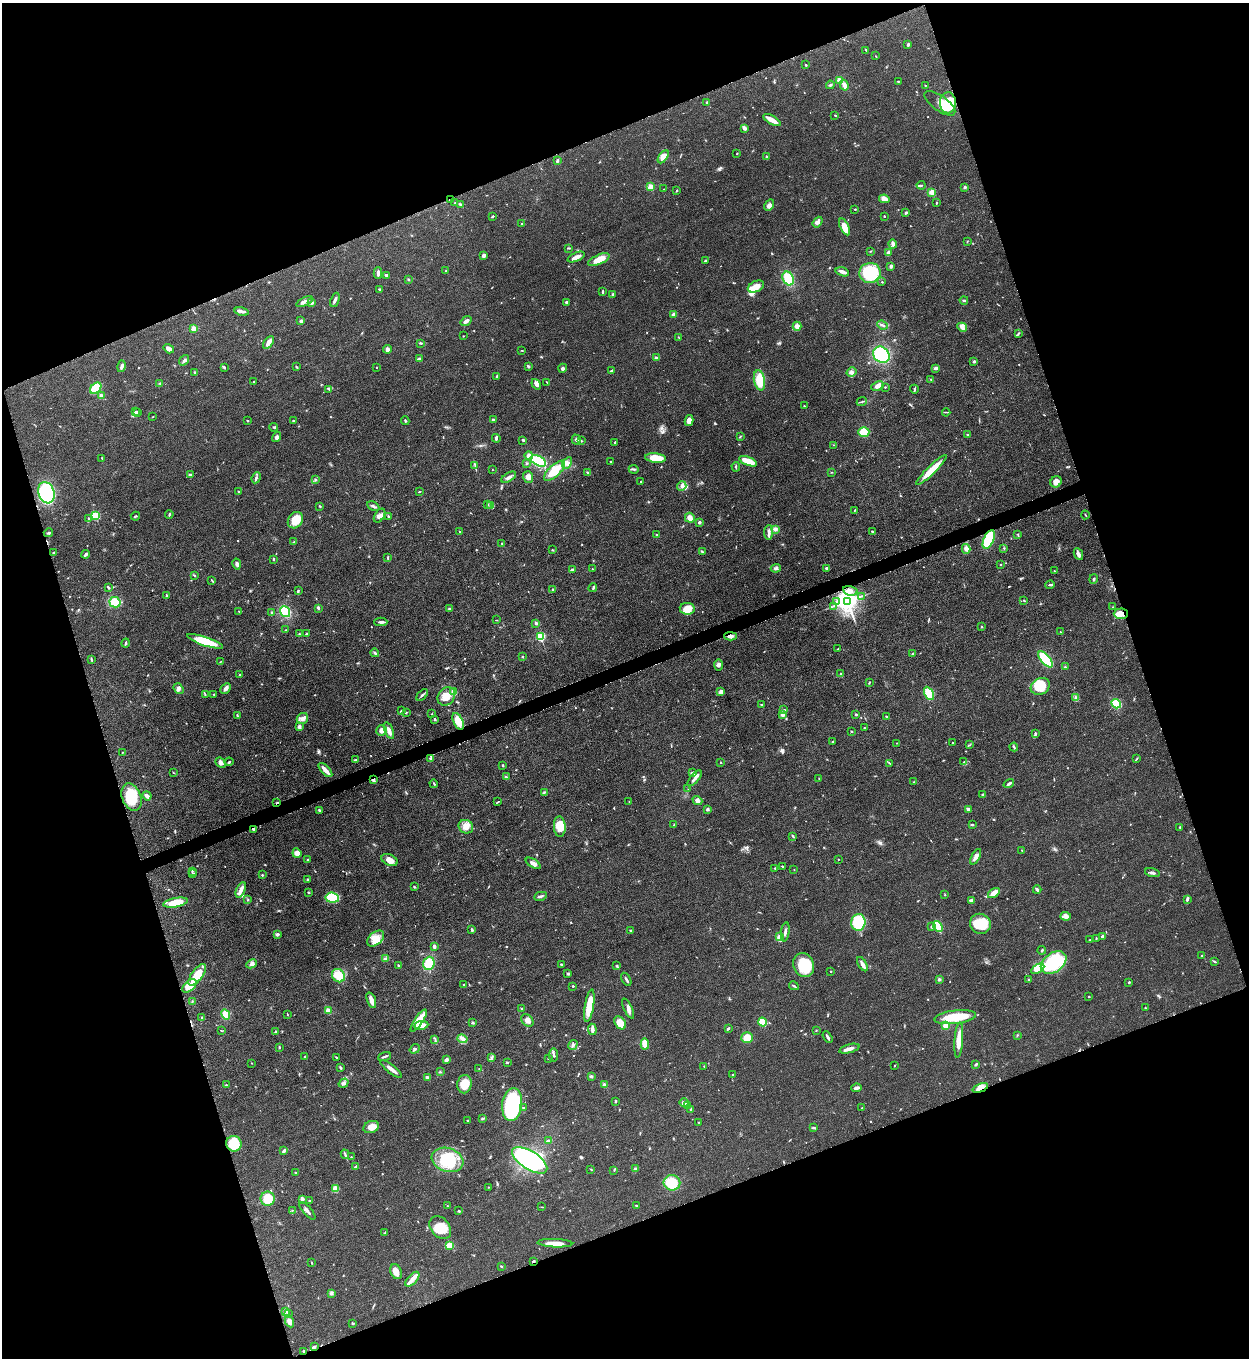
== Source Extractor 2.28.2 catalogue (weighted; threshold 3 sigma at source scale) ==
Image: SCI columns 286-5270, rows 10-5433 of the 5428 x 5440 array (HDU 1 of 3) = the unmasked area's bounding box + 8 px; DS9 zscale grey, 4 x 4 block average (1 PNG px = mean of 4 x 4 image px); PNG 1251 x 1360 px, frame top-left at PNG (2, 3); each listed source drawn as its Kron ellipse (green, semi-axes under 4 px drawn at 4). Shown black and unused: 40% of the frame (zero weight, under 3 of 5 exposures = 1% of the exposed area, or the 3 px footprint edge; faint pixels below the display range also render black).
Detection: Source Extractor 2.28.2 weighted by HDU 2 'WHT'. Background 0.0619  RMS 0.0057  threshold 0.0258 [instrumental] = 3 sigma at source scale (4.5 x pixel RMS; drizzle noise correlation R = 1.50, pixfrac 1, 0.05/0.05 arcsec/px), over >= 5 px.
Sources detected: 769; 2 too faint to see at this stretch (4 x 4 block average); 3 inside a brighter object's white glare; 7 cosmic-ray / hot-pixel residue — neither listed nor drawn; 11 coinciding with a brighter row at this scale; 33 inside a brighter listed object's ellipse — not listed separately; of the other 713, all 500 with FLUX_AUTO >= 1.63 (the completeness limit of this list) listed and drawn (213 fainter detections not listed), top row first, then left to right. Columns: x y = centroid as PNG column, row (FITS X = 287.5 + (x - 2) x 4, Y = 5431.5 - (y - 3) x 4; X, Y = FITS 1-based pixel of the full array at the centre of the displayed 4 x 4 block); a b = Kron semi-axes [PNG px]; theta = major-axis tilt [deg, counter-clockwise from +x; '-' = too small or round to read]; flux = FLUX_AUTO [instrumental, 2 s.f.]
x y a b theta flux
908 45 4 2 - 5.5
866 50 4 2 - 2.5
876 56 3 2 - 1.9
806 65 3 2 - 3.7
840 80 4 2 - 30
898 81 2 2 - 2.5
830 85 4 2 - 4.1
844 85 5 4 - 16
925 85 2 2 - 1.8
707 102 2 2 - 7.3
940 103 18 7 -36 38
948 103 10 8 -88 140
835 115 2 2 - 2.5
772 120 9 3 -31 35
745 128 4 3 - 12
737 154 2 2 - 2.1
663 157 7 4 55 25
767 157 2 2 - 3.8
557 161 4 2 - 6.2
921 185 4 2 - 3.8
651 187 2 2 - 140
965 187 2 2 - 8.9
664 189 2 2 - 1.8
676 191 2 2 - 3.3
932 192 2 2 - 120
884 199 5 4 - 24
451 200 3 2 - 4
455 203 2 2 - 8.1
936 203 2 2 - 3.4
460 204 4 2 - 4.3
769 205 6 4 59 12
855 209 2 2 - 2.7
906 213 3 2 - 5.5
492 216 3 2 - 4.6
884 216 2 2 - 3
818 222 6 4 52 14
522 224 2 2 - 3
845 227 9 4 -63 37
967 242 3 2 - 2.1
893 244 4 3 - 6.5
569 248 2 2 - 2.5
870 251 3 2 - 1.9
888 253 4 2 - 15
483 255 3 2 - 11
576 257 9 3 24 26
599 260 11 4 23 42
705 261 2 2 - 8.5
891 266 2 2 - 9.8
446 271 2 2 - 1.9
842 272 7 3 -16 16
378 273 5 2 - 9.9
870 273 10 10 - 170
386 275 2 2 - 9.1
788 278 7 5 -63 80
408 279 3 2 - 3.3
882 282 2 2 - 5.6
756 286 8 5 25 40
379 289 3 2 - 3.4
603 292 4 2 - 3.7
613 295 3 2 - 6.8
335 300 7 3 68 9.9
964 300 4 2 - 4.1
305 302 9 3 23 14
311 302 3 2 - 10
567 302 3 2 - 6.3
242 311 7 3 -12 11
674 314 2 2 - 39
301 321 2 2 - 28
466 321 6 3 36 13
882 325 5 2 - 5.7
797 326 4 3 - 16
962 327 5 3 - 13
193 328 2 2 - 94
1018 334 3 2 - 3.3
463 336 2 2 - 1.6
678 337 2 2 - 1.7
269 342 7 4 54 17
421 343 3 2 - 4.4
169 349 5 3 - 18
387 349 4 3 - 13
522 350 2 2 - 2
881 355 9 7 -40 180
656 358 4 2 - 11
420 359 2 2 - 19
184 360 6 2 50 6.5
974 361 3 2 - 4.7
122 366 6 3 76 10
297 367 4 2 - 2.7
528 367 4 3 - 4
225 368 2 2 - 1.8
376 368 2 2 - 2.1
563 368 4 3 - 6.2
936 368 4 2 - 10
611 371 4 2 - 4.2
195 372 4 2 - 4.6
852 372 5 4 - 11
497 377 4 3 - 9.7
931 379 2 2 - 1.7
759 380 10 5 -79 69
253 382 2 2 - 3.2
547 382 4 2 - 2.2
160 383 3 2 - 2.3
536 384 6 3 -54 15
877 386 6 3 25 19
885 387 2 2 - 2.1
96 388 6 4 45 85
329 389 2 2 - 2.8
914 389 4 2 - 4.1
101 395 3 2 - 7.9
862 402 5 2 - 3.8
804 406 2 2 - 3.9
135 411 3 2 - 2.9
138 412 3 2 - 3.9
946 412 4 2 - 3.2
153 417 2 2 - 2.1
493 420 3 2 - 5.2
247 421 3 2 - 1.8
293 421 3 2 - 1.8
405 421 4 2 - 2.9
689 421 5 4 - 25
274 427 4 2 - 4.5
864 432 5 5 - 70
967 434 2 2 - 2.2
740 436 3 2 - 2.4
277 437 5 4 - 8.4
496 438 4 3 - 6.3
576 439 5 3 - 6.2
523 440 3 2 - 3.9
581 441 3 2 - 3.8
615 442 2 2 - 5.2
834 445 2 2 - 2.2
529 456 4 3 - 19
102 458 4 2 - 2.2
656 458 10 4 -6 70
538 461 8 5 -25 130
748 461 9 3 -21 76
611 462 2 2 - 1.9
527 463 2 2 - 13
567 463 6 4 61 14
475 466 3 2 - 2.8
736 467 5 2 - 4.1
634 469 5 2 - 5.2
492 470 2 2 - 2.4
931 470 21 4 44 67
554 471 13 5 43 83
831 472 3 2 - 1.9
588 473 3 2 - 4.3
191 474 3 2 - 3.9
509 477 8 3 31 12
528 477 6 5 - 18
256 478 5 3 - 7.2
315 479 3 2 - 1.8
641 481 2 2 - 4.2
1056 482 6 5 - 24
682 486 5 4 - 10
238 491 2 2 - 2.1
419 492 3 2 - 2.7
46 493 11 8 -71 580
488 505 2 2 - 1.9
320 506 3 2 - 3
373 506 6 2 -30 8.3
490 506 3 2 - 6
854 510 3 2 - 2.8
169 514 4 2 - 3.5
1085 515 4 2 - 2.9
95 516 2 2 - 260
135 516 4 2 - 4
380 516 7 5 57 16
388 516 2 2 - 5.4
690 518 5 5 - 18
89 519 2 2 - 1.9
295 520 9 7 54 62
699 522 2 2 - 23
776 529 4 3 - 6.5
460 532 4 2 - 4.2
769 532 7 2 88 14
872 532 3 2 - 5.6
48 533 4 2 - 4.6
1017 534 2 2 - 2.7
656 535 2 2 - 2.6
989 539 10 5 67 110
294 542 3 2 - 3
502 544 2 2 - 2.1
1004 548 3 2 - 2.7
966 549 5 4 - 17
552 550 3 2 - 2.6
702 551 3 2 - 4
53 553 2 2 - 3.5
86 554 4 2 - 8.8
1078 554 6 3 -64 12
388 557 3 2 - 4.1
273 559 3 2 - 3.2
237 564 6 3 -79 9.4
1000 564 2 2 - 4.1
776 568 5 3 - 8
827 568 3 2 - 6.7
592 569 2 2 - 1.7
572 570 4 2 - 9.5
1054 571 2 2 - 2.4
195 576 2 2 - 2.9
1094 579 5 2 - 5.2
212 580 4 2 - 2.7
1050 585 5 2 - 4.4
108 587 3 2 - 5.5
593 588 4 2 - 3.7
553 589 2 2 - 3.8
298 590 3 2 - 2.5
850 591 7 4 -13 19
166 595 3 2 - 2.7
861 596 2 2 - 2
1024 600 2 2 - 3.1
847 601 4 3 - 3600
115 602 6 5 - 58
836 602 3 2 - 3.9
833 606 2 2 - 2.4
1113 607 2 2 - 2.3
318 608 4 2 - 6
450 609 3 2 - 3.9
687 609 7 6 - 42
239 611 2 2 - 1.9
272 612 3 2 - 2.7
285 612 6 4 -53 87
1121 614 7 5 1 28
496 620 2 2 - 2
381 622 6 2 -1 8.9
536 623 3 3 - 4.2
981 626 2 2 - 2.1
285 630 2 2 - 1.7
1060 632 2 2 - 2
299 634 2 2 - 2.2
307 634 2 2 - 5.4
731 636 6 3 -2 13
541 637 2 2 - 370
205 641 19 4 -19 100
126 643 5 2 - 5
838 649 3 2 - 2.2
375 653 4 2 - 4.6
913 654 3 3 - 3.7
523 657 2 2 - 10
1046 659 10 4 -48 160
91 660 2 2 - 2.4
221 661 3 2 - 1.7
718 665 6 4 -90 9.9
1065 667 3 2 - 2.4
841 674 3 2 - 4.2
239 675 2 2 - 2.4
869 682 3 2 - 3.5
1040 686 10 8 28 99
226 688 6 4 45 12
179 689 6 4 -53 11
454 692 2 2 - 63
721 692 4 3 - 16
929 693 7 4 -62 100
205 695 3 2 - 3.1
214 695 2 2 - 2.4
422 695 7 2 45 6
446 696 10 8 51 48
1076 698 3 2 - 4.9
1116 704 5 4 - 100
762 705 3 2 - 2.5
784 710 3 2 - 3.9
402 711 3 2 - 4.7
406 712 3 2 - 2.4
432 714 2 2 - 1.7
783 714 2 2 - 69
237 715 3 2 - 3.4
856 715 2 2 - 4.8
886 716 2 2 - 2.3
302 719 6 5 - 15
435 719 3 2 - 4.3
458 721 9 4 -66 50
299 727 3 3 - 11
864 728 2 2 - 2.4
381 730 5 5 - 17
389 731 9 3 -67 19
852 731 2 2 - 3.7
1035 734 4 2 - 5.6
833 742 2 2 - 5.9
897 743 2 2 - 1.7
952 743 2 2 - 1.9
970 745 2 2 - 2
1014 747 4 2 - 4.5
122 752 2 2 - 1.8
1137 758 3 2 - 2.3
430 759 4 2 - 4.1
355 760 3 2 - 2.8
229 762 4 2 - 3.5
964 762 2 2 - 2
220 763 6 4 -42 11
721 763 2 2 - 1.7
890 763 3 2 - 2.4
503 765 2 2 - 4
325 770 9 3 -46 27
173 772 3 2 - 2
692 773 4 2 - 5
506 777 3 2 - 4.5
695 778 10 2 49 15
819 779 2 2 - 2.3
373 780 4 2 - 9.1
914 782 2 2 - 2.1
434 784 4 2 - 3.5
1009 784 5 2 - 8.6
688 789 3 2 - 2.6
544 792 3 2 - 3.6
983 795 4 2 - 4.1
147 796 4 2 - 21
131 797 14 9 -69 100
629 801 2 2 - 1.8
697 801 5 3 - 12
277 802 3 2 - 4.5
498 802 4 2 - 3
708 809 3 2 - 3.6
968 809 4 3 - 7.7
319 810 3 2 - 6.2
674 824 3 2 - 1.9
972 825 3 2 - 4.5
466 827 7 6 - 26
560 827 10 6 -87 45
1180 827 3 2 - 3.3
253 829 2 2 - 6.2
793 836 4 2 - 4.2
1022 850 3 2 - 3.2
297 853 5 4 - 19
976 857 8 3 62 15
838 859 2 2 - 2
307 860 2 2 - 3.2
389 860 8 5 -22 28
533 863 8 3 -32 17
783 867 4 2 - 4.8
775 868 3 2 - 2.7
794 869 2 2 - 1.7
192 871 3 2 - 3.8
193 873 4 2 - 3.2
1152 873 7 2 -15 8.9
262 875 2 2 - 8.4
307 880 2 2 - 4
414 887 2 2 - 3.6
241 890 8 2 67 31
1037 890 4 3 - 6.1
308 892 3 2 - 2.4
994 893 7 3 34 35
945 895 2 2 - 2.2
540 896 6 2 10 7.1
332 898 7 5 -7 130
1187 899 4 2 - 7.2
248 900 2 2 - 3.2
971 900 4 3 - 6.6
176 903 12 4 10 79
1066 916 5 3 - 20
858 922 8 7 - 120
980 924 10 10 - 75
938 926 6 2 -58 140
931 927 2 2 - 6.3
472 930 3 2 - 4.2
631 930 3 2 - 3
785 932 9 2 82 11
277 934 3 3 - 7.9
779 936 3 2 - 18
1102 936 3 2 - 6.4
376 938 10 6 39 32
1096 938 2 2 - 2.5
1090 940 3 2 - 2.4
434 946 3 3 - 6.8
1042 950 4 2 - 3.6
1202 955 2 2 - 2.7
385 959 4 2 - 5.7
1214 962 3 2 - 4.2
429 963 6 5 - 71
1054 963 14 9 36 230
252 964 5 4 - 13
561 964 2 2 - 9.6
862 964 8 2 -59 19
398 965 2 2 - 3.7
804 965 12 10 -69 120
617 966 3 2 - 4
1038 969 7 4 32 48
831 971 2 2 - 2.3
568 974 3 2 - 4
197 975 13 5 54 100
338 976 7 6 - 69
626 979 7 2 -59 7.2
939 979 3 3 - 4.8
1028 980 3 2 - 4.5
1129 982 2 2 - 4.2
464 985 2 2 - 3.3
189 986 8 5 43 48
573 986 3 2 - 2.4
794 986 5 2 - 3.8
1089 997 2 2 - 2.6
371 1000 8 3 -72 23
192 1001 2 2 - 1.9
589 1006 16 4 80 68
628 1008 11 3 -64 14
1145 1008 2 2 - 2
522 1009 2 2 - 5.1
328 1011 2 2 - 85
226 1014 5 3 - 47
287 1014 3 2 - 1.7
201 1017 2 2 - 2.1
955 1017 21 6 7 110
527 1020 7 5 -48 19
419 1021 13 4 57 89
762 1022 4 4 - 72
473 1023 3 2 - 3.7
620 1023 7 5 -52 52
421 1025 7 3 10 30
945 1025 3 3 - 19
728 1028 3 2 - 6.2
592 1029 6 3 -84 13
816 1030 2 2 - 2.6
222 1031 3 2 - 2.4
276 1032 3 2 - 2.9
1017 1035 3 2 - 2.5
828 1037 6 2 -59 8.4
747 1038 5 5 - 57
435 1039 4 2 - 4
463 1039 5 3 - 18
959 1040 18 4 86 45
645 1044 5 3 - 47
573 1045 5 3 - 8.2
279 1047 2 2 - 3.9
415 1049 5 2 - 5.4
849 1049 10 3 16 19
553 1055 6 3 84 7.2
305 1056 2 2 - 5.5
385 1056 6 2 21 6.2
336 1057 3 2 - 3.1
492 1057 4 2 - 3.9
549 1059 3 2 - 3.4
446 1060 4 3 - 9.6
507 1062 2 2 - 10
251 1063 2 2 - 1.9
976 1064 3 2 - 5.9
895 1065 2 2 - 2.1
704 1066 2 2 - 1.8
340 1068 4 2 - 5.1
391 1069 13 3 -38 21
479 1069 2 2 - 1.6
440 1072 3 2 - 2.9
733 1075 2 2 - 3.4
591 1076 2 2 - 6.9
427 1077 2 2 - 13
344 1083 5 4 - 8.4
464 1084 9 7 81 61
604 1084 3 3 - 6.9
226 1085 3 2 - 3.2
856 1088 5 3 - 8.8
980 1088 8 4 22 28
615 1101 2 2 - 3.9
684 1103 4 3 - 13
512 1105 16 10 83 340
688 1105 4 2 - 5.9
523 1108 3 2 - 2.5
862 1108 2 2 - 1.9
690 1110 4 2 - 2.5
483 1119 4 2 - 3.8
468 1120 3 2 - 2
699 1122 2 2 - 2.6
371 1127 8 5 23 31
813 1128 3 2 - 3.8
548 1141 4 2 - 7.6
234 1144 8 7 - 120
284 1151 3 2 - 9.9
345 1154 5 2 - 4.9
351 1157 2 2 - 1.7
447 1160 16 12 -18 140
530 1160 20 9 -32 530
355 1167 2 2 - 6.8
590 1169 3 2 - 2
635 1169 3 3 - 7.1
614 1170 2 2 - 2.2
295 1173 2 2 - 2.1
672 1183 8 7 - 96
489 1187 2 2 - 1.7
335 1189 4 3 - 29
268 1199 7 7 - 94
302 1199 3 3 - 11
310 1201 3 2 - 3.3
447 1206 2 2 - 1.7
636 1206 3 2 - 3.5
542 1207 2 2 - 1.9
292 1210 2 2 - 2.4
307 1211 11 2 -49 12
459 1211 2 2 - 4.9
440 1227 13 9 -50 56
384 1233 3 2 - 1.9
555 1243 17 3 -2 40
449 1245 3 3 - 43
533 1261 3 2 - 4.6
312 1263 2 2 - 2.4
501 1266 2 2 - 3.4
396 1272 8 5 -66 27
412 1279 9 4 48 21
331 1293 4 3 - 8
286 1311 4 2 - 6.1
288 1313 2 2 - 3.4
289 1321 6 3 -64 20
353 1323 3 2 - 4.1
314 1347 4 3 - 5.1
304 1351 3 2 - 5.1
Overlapping masked pixels (flux is a lower limit): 11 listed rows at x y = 451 200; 989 539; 847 601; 1121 614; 731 636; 373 780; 277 802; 253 829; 980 1088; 533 1261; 304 1351
Diffuse or blended objects may show on this block-average render without a row.